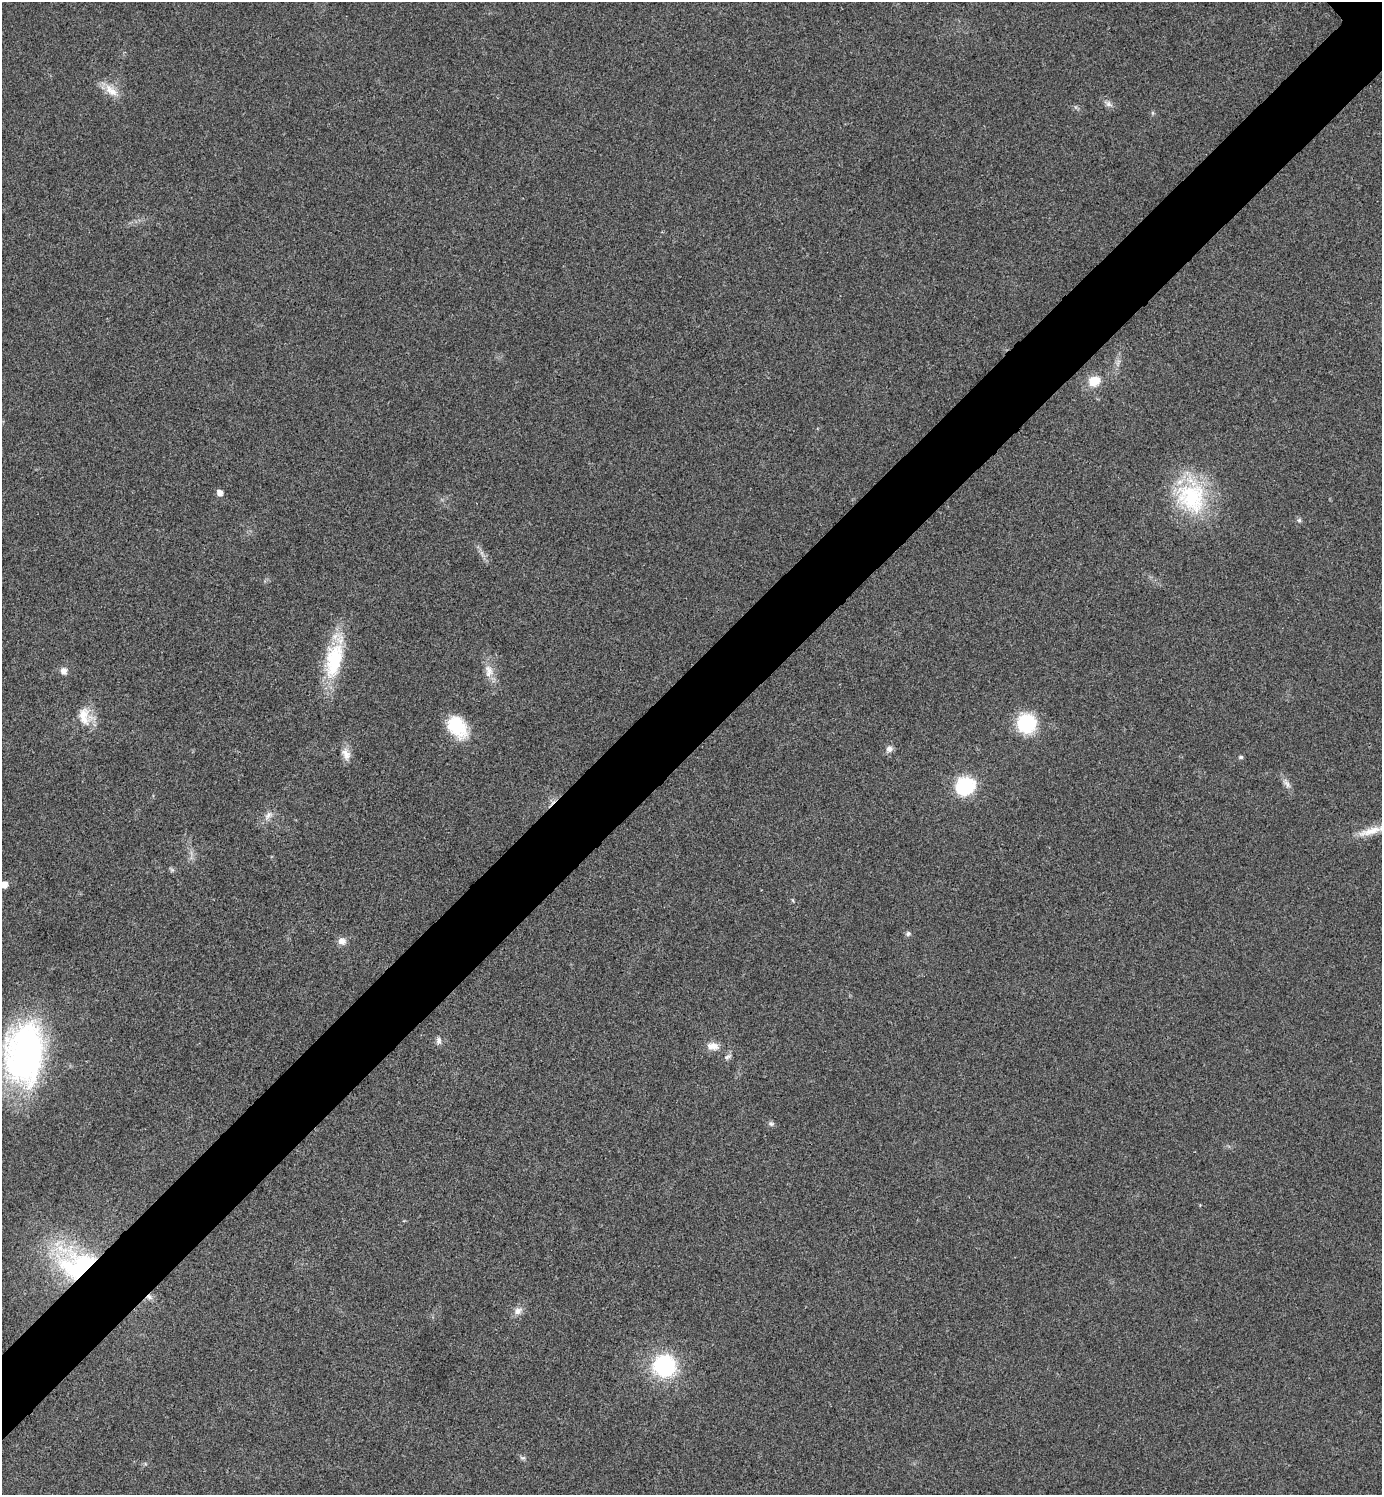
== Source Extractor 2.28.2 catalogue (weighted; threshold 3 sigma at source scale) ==
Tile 7 of 4 x 4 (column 3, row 2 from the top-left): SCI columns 3061-4440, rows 2990-4482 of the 5980 x 5981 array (HDU 1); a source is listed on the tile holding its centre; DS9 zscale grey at full resolution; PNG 1384 x 1497 px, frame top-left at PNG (2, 2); no overlay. Shown black and unused: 6% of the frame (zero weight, under 3 of 4 exposures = <1% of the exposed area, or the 3 px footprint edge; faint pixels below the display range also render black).
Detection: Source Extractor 2.28.2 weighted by HDU 2 'WHT'; one run over the whole footprint, this tile lists its part. Background 0.0285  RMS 0.0054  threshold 0.0241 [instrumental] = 3 sigma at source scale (4.5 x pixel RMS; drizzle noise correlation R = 1.50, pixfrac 1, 0.05/0.05 arcsec/px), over >= 5 px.
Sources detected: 33; all 33 listed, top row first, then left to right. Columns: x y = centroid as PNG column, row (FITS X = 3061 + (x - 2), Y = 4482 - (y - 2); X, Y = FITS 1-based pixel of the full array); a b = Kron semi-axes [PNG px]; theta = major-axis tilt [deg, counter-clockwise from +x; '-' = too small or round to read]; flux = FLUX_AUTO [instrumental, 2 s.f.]
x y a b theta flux
111 91 23 11 -42 7.2
1109 104 10 7 -33 2.1
1094 381 12 10 17 9.4
220 493 6 5 - 3.3
1191 497 45 39 -47 49
1299 520 6 5 - 0.94
334 660 50 22 78 34
64 671 9 8 - 2.7
489 671 19 11 -85 6.1
84 716 26 14 -83 10
1026 723 17 17 - 33
457 727 28 19 -54 21
889 749 8 7 - 2.4
346 754 17 10 -67 4.6
1241 757 6 5 - 0.87
1287 784 11 6 -63 2.4
965 786 22 20 29 25
268 815 14 7 52 3.1
1371 831 33 9 17 8.5
4 884 6 5 - 4.3
792 900 5 3 - 0.54
908 934 7 6 - 1.2
342 941 9 8 - 3.6
439 1040 10 7 -89 1.9
713 1046 16 9 -4 4.8
25 1054 63 39 84 160
728 1056 11 5 30 1.5
771 1123 8 5 -37 1.3
79 1265 48 33 6 84
149 1297 9 6 -25 2.1
518 1311 12 9 40 3.2
664 1366 29 28 - 40
523 1458 6 5 - 1
Overlapping masked pixels (flux is a lower limit): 2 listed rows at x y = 79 1265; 149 1297
Isophote crosses this tile's border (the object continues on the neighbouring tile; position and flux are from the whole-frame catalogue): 1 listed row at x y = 1371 831